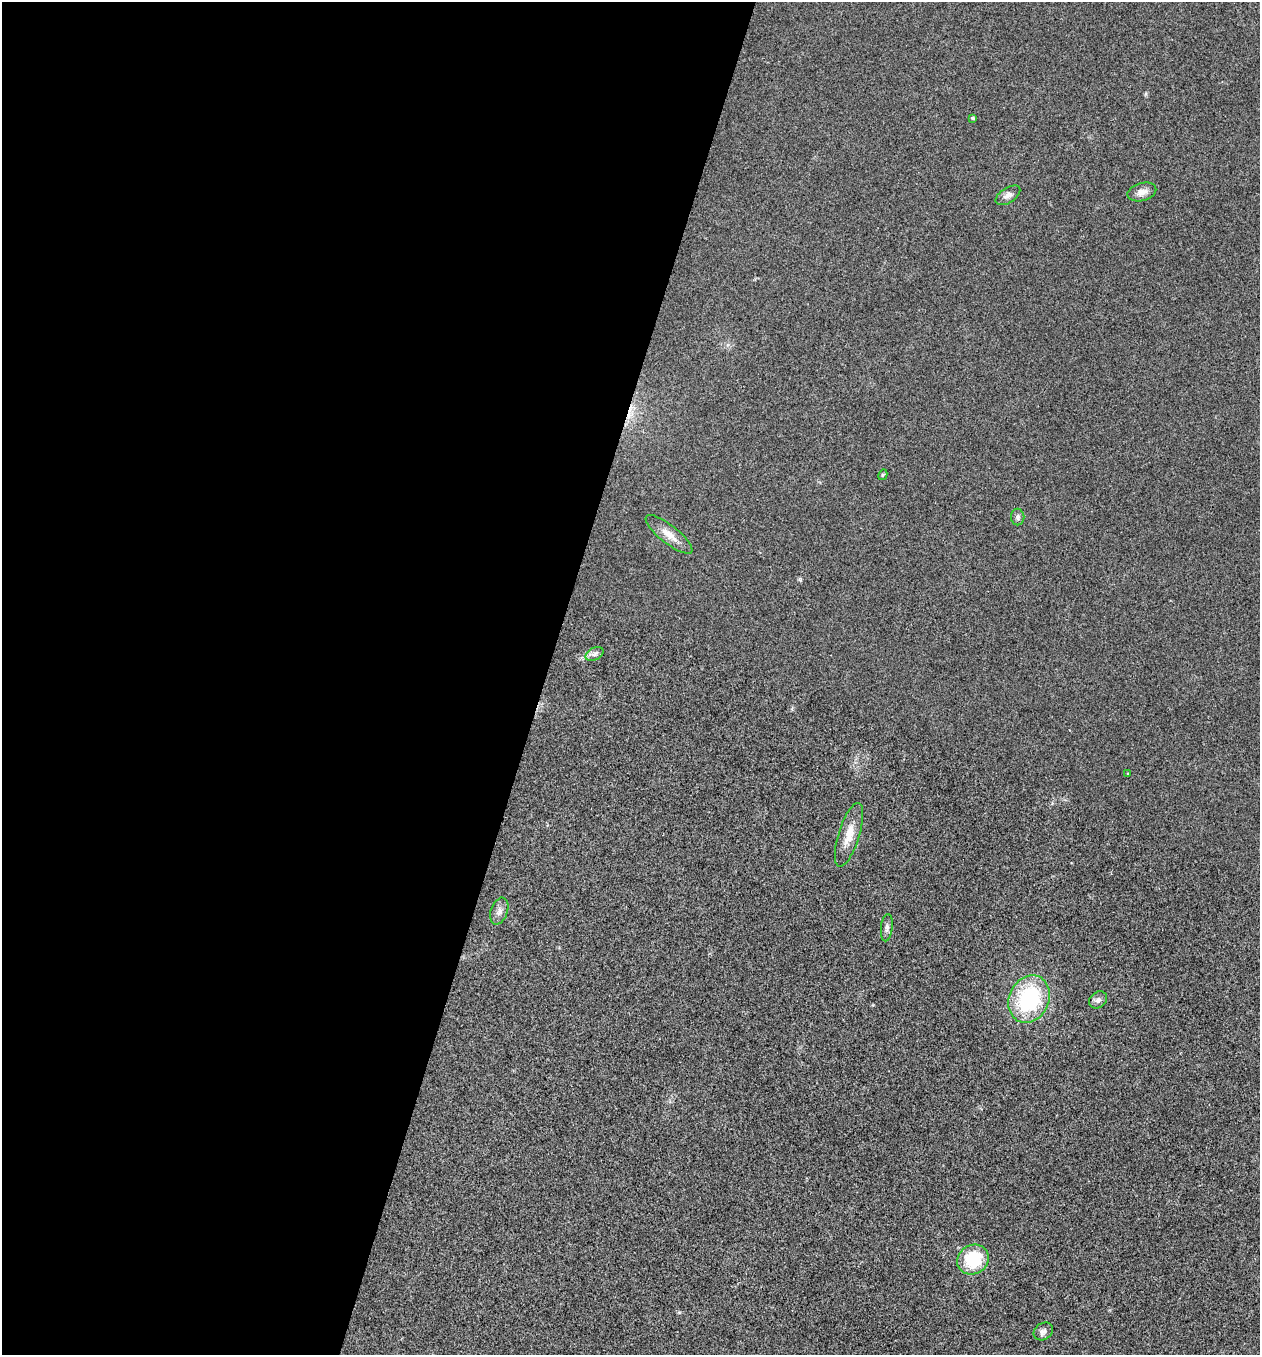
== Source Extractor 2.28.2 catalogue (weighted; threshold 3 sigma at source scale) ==
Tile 5 of 4 x 4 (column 1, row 2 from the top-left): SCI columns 266-1523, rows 2708-4060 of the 5436 x 5425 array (HDU 1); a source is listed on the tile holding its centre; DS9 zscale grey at full resolution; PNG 1262 x 1357 px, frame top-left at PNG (2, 2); each listed source drawn as its Kron ellipse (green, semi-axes under 4 px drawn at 4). Shown black and unused: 43% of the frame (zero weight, under 3 of 4 exposures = <1% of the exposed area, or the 3 px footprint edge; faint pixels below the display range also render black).
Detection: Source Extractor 2.28.2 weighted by HDU 2 'WHT'; one run over the whole footprint, this tile lists its part. Background 0.0202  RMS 0.0057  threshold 0.0258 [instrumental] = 3 sigma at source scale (4.5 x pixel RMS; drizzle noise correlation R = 1.50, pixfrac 1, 0.05/0.05 arcsec/px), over >= 5 px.
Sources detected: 16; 1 cosmic-ray / hot-pixel residue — neither listed nor drawn; the other 15 listed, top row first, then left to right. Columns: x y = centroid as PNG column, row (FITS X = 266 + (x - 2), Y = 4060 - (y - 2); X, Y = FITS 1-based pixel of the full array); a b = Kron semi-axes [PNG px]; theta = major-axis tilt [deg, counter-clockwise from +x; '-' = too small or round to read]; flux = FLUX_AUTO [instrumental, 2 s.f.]
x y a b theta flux
973 118 4 4 - 0.77
1142 192 15 9 15 3.7
1008 195 14 7 33 2.7
883 475 5 4 - 0.64
1018 517 8 7 - 1.8
669 534 29 9 -39 6.7
595 654 9 6 27 1.9
1128 774 3 3 - 0.45
849 835 33 10 72 9
499 911 14 8 71 3
887 928 13 6 84 2
1029 999 24 20 65 51
1098 1000 10 7 38 2
973 1260 16 14 33 24
1043 1331 10 8 35 2.3